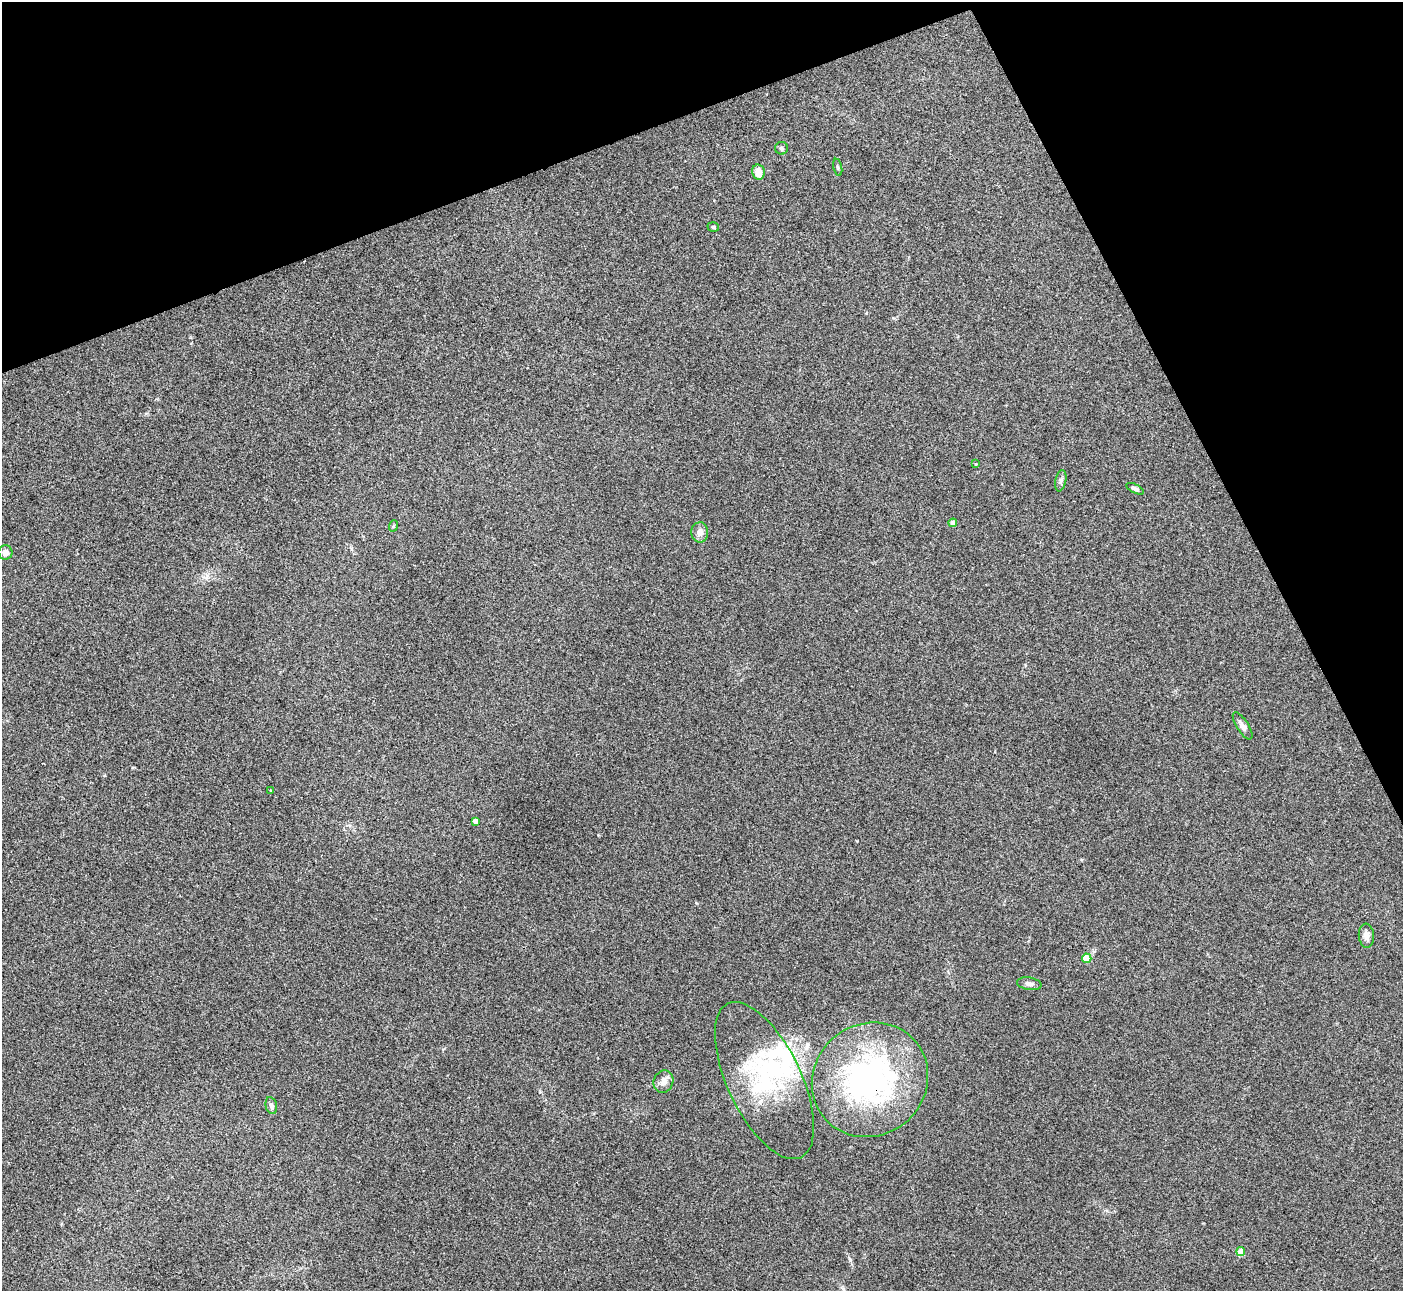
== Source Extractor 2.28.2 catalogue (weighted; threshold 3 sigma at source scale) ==
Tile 3 of 4 x 4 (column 3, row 1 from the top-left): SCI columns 2802-4202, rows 4018-5306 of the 5603 x 5591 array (HDU 1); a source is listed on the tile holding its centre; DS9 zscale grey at full resolution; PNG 1405 x 1293 px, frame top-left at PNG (2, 2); each listed source drawn as its Kron ellipse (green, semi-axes under 4 px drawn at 4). Shown black and unused: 20% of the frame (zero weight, under 3 of 4 exposures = <1% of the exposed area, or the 3 px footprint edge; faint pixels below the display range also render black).
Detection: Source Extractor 2.28.2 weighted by HDU 2 'WHT'; one run over the whole footprint, this tile lists its part. Background 0.106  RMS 0.0063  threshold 0.0281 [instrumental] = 3 sigma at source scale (4.5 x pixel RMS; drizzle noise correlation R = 1.50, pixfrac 1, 0.05/0.05 arcsec/px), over >= 5 px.
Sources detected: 24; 2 inside a brighter object's white glare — neither listed nor drawn; the other 22 listed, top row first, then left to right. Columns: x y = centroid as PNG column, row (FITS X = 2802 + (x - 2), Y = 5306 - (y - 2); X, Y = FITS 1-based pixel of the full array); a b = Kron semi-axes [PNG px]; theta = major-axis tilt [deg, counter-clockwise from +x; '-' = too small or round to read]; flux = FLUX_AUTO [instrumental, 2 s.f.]
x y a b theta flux
781 148 6 6 - 1.4
838 167 8 3 -76 0.84
758 172 7 6 - 5.8
713 227 6 4 -18 0.99
976 464 3 3 - 0.47
1061 481 11 5 78 1.7
1135 489 10 4 -27 2.1
953 523 4 4 - 5.8
393 526 6 3 71 0.59
700 532 10 8 -89 3.8
5 552 7 7 - 3.5
1243 726 16 6 -57 2.9
271 791 3 3 - 0.73
475 821 4 4 - 3.5
1366 936 12 7 -85 3.8
1087 958 4 4 - 16
1029 984 12 6 -10 2.5
870 1080 60 55 38 150
764 1081 85 37 -65 67
663 1082 11 9 73 3.9
271 1105 9 5 -78 1.6
1241 1252 4 4 - 10
Overlapping masked pixels (flux is a lower limit): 1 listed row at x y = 870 1080